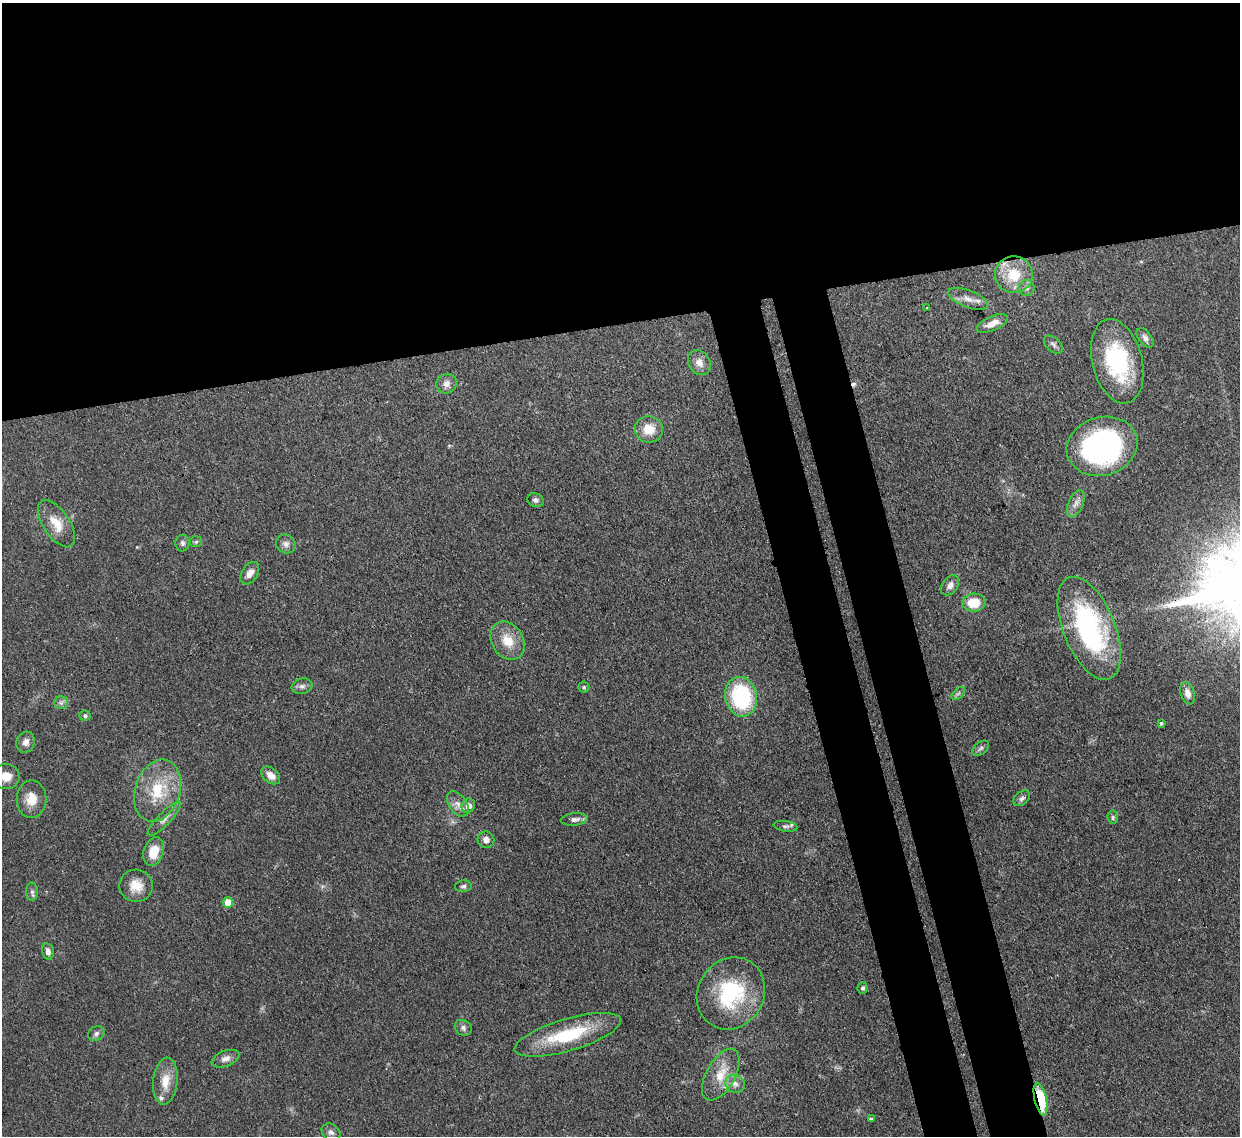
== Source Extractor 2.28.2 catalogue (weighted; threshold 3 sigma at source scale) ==
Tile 2 of 4 x 4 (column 2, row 1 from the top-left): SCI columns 1315-2552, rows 3621-4754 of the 5102 x 5088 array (HDU 1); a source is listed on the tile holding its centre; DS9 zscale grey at full resolution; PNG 1242 x 1138 px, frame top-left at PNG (2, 3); each listed source drawn as its Kron ellipse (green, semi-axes under 4 px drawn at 4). Shown black and unused: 35% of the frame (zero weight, under 3 of 4 exposures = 9% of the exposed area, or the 3 px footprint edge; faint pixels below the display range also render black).
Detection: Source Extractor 2.28.2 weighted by HDU 2 'WHT'; one run over the whole footprint, this tile lists its part. Background 0.115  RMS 0.0049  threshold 0.022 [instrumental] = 3 sigma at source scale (4.5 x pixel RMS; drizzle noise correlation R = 1.50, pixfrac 1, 0.05/0.05 arcsec/px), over >= 5 px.
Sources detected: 65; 1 cosmic-ray / hot-pixel residue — neither listed nor drawn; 1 inside a brighter listed object's ellipse — not listed separately; the other 63 listed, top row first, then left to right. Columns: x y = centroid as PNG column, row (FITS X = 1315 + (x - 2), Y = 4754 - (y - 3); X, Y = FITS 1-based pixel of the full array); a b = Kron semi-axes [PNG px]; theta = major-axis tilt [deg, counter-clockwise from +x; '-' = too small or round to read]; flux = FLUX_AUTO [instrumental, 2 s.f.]
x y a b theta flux
1014 275 19 18 - 16
1027 288 8 8 - 1.9
968 299 21 8 -21 4.9
927 308 4 3 - 0.68
992 323 16 7 23 4.8
1145 338 11 6 -52 2.3
1053 344 11 7 -44 1.6
1117 361 43 25 -76 45
699 363 13 10 -57 4.1
446 384 10 9 - 3.1
649 429 14 13 - 9.2
1102 446 36 29 16 110
535 500 8 6 -24 1.6
1076 504 14 7 67 3.2
56 524 27 13 -56 9.1
196 542 6 5 - 0.9
182 543 8 7 - 1.4
286 544 10 9 - 2.4
250 573 12 8 57 3.3
950 585 11 7 53 2.7
974 603 11 9 6 11
1089 628 54 26 -68 85
508 641 20 15 -59 10
302 686 10 7 17 2
584 687 5 5 - 0.73
958 693 8 4 44 1
1188 693 12 6 -74 3.3
741 697 20 15 -77 47
61 703 7 6 - 1.4
85 715 5 5 - 1
1161 723 3 3 - 0.85
26 742 10 9 - 2.8
981 748 10 6 39 1.3
271 775 10 7 -41 4.1
6 776 13 12 - 6.5
157 791 32 22 72 22
1022 798 9 6 41 1.6
31 799 18 15 -90 7.7
458 804 14 8 -54 3.6
468 806 7 7 - 3.8
1113 817 6 5 - 1.1
164 819 22 6 45 3.2
574 819 13 6 6 2.3
785 826 12 5 -8 1.6
486 840 8 8 - 2.8
154 851 15 9 71 8.4
136 886 17 16 - 7.6
463 886 8 6 5 1.2
32 892 9 6 -88 1.5
228 902 5 5 - 8.6
48 951 8 6 -77 2.5
863 988 6 5 - 1
731 993 37 33 58 43
463 1028 9 7 -36 1.7
96 1033 8 7 - 1.6
568 1035 55 16 16 31
225 1059 14 8 20 3
721 1075 28 14 61 11
165 1081 23 12 84 8.5
735 1084 10 8 -28 2.9
1041 1099 17 6 -77 22
871 1119 4 3 - 0.91
331 1132 10 8 -39 1.9
Overlapping masked pixels (flux is a lower limit): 2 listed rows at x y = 1089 628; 1041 1099
Isophote crosses this tile's border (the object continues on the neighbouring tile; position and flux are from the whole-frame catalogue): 1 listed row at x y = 6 776